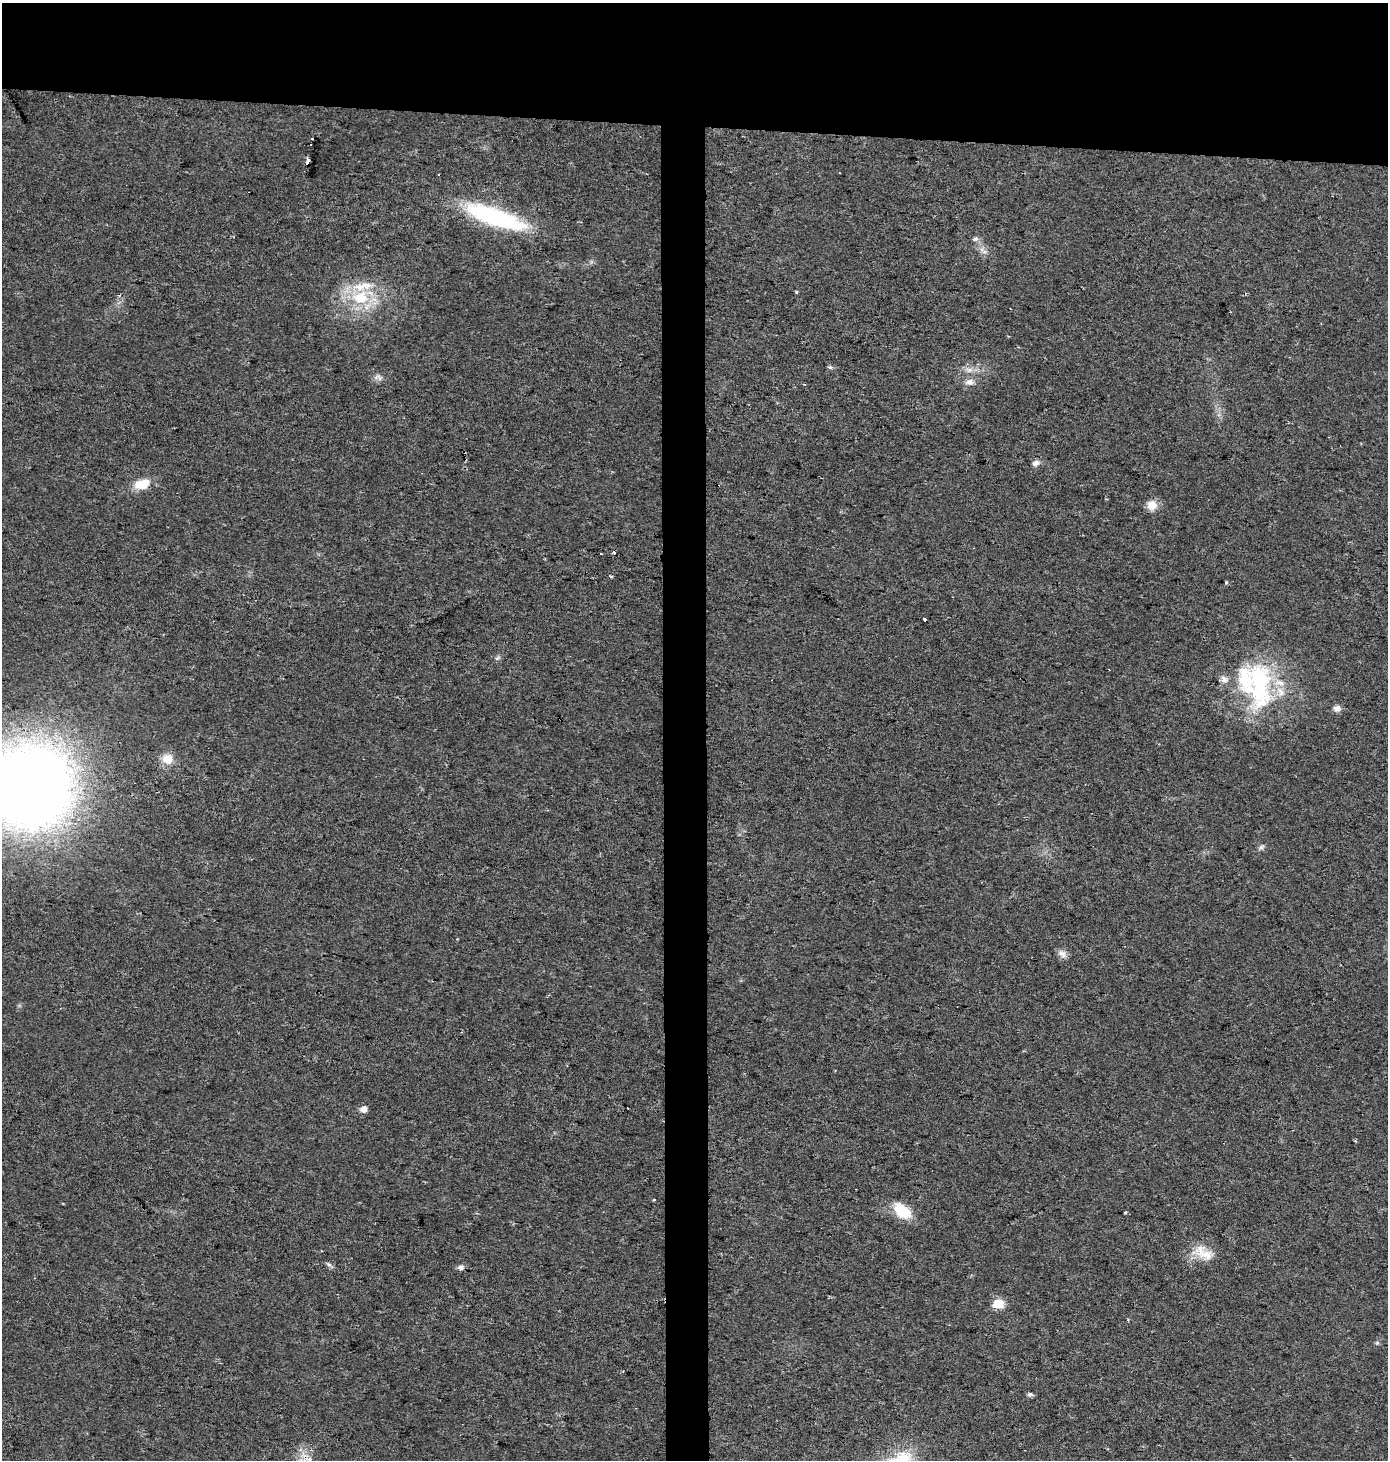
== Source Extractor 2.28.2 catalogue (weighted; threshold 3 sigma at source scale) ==
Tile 2 of 3 x 3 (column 2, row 1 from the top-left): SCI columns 1626-3011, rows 2916-4373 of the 4626 x 4380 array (HDU 1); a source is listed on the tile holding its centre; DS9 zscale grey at full resolution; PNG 1390 x 1462 px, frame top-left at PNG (2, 3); no overlay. Shown black and unused: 11% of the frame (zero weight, under 2 of 3 exposures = <1% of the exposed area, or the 3 px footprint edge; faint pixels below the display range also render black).
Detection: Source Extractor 2.28.2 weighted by HDU 2 'WHT'; one run over the whole footprint, this tile lists its part. Background 0.0439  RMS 0.0058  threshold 0.0263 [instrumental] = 3 sigma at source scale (4.5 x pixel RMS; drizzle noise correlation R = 1.50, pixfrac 1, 0.0396/0.0396 arcsec/px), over >= 5 px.
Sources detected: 46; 4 cosmic-ray / hot-pixel residue — not listed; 5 inside a brighter listed object's ellipse — not listed separately; the other 37 listed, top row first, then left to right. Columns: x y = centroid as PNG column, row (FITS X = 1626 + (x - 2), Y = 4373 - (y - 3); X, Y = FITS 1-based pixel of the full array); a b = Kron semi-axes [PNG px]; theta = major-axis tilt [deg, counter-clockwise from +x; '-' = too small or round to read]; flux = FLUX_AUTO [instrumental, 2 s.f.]
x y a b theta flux
308 162 5 3 - 5.9
439 175 3 3 - 2.1
495 217 71 18 -19 72
975 239 8 6 17 1.6
797 292 3 3 - 0.92
360 297 25 19 -1 28
830 367 7 5 -19 1
969 370 11 7 -2 3.4
380 378 8 4 -75 1.4
969 382 11 8 -1 3.4
464 452 3 2 - 1
1036 463 9 7 20 2.7
142 484 16 10 17 13
1152 505 13 12 - 6.2
614 552 3 3 - 1.3
611 576 3 3 - 2.6
1226 582 3 3 - 1.3
924 619 3 3 - 1.6
497 658 9 5 27 1.3
1224 679 13 8 -60 3.3
1260 679 50 27 -78 60
1337 708 8 7 - 3.3
167 759 13 12 - 7.9
30 786 53 50 68 1000
1261 847 9 5 27 1.5
1062 954 14 8 -37 3.2
363 1109 5 5 - 5.2
1355 1141 4 3 - 0.68
654 1200 3 3 - 0.5
902 1211 22 13 -40 16
1125 1213 3 3 - 1.6
1203 1253 30 16 -32 12
329 1265 8 5 -16 1.4
460 1267 6 5 - 2.9
998 1304 6 5 - 30
1377 1343 6 5 - 0.93
1030 1394 6 5 - 1.7
Overlapping masked pixels (flux is a lower limit): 1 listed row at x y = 464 452
Isophote crosses this tile's border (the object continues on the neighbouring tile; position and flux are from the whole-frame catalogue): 1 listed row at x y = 30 786